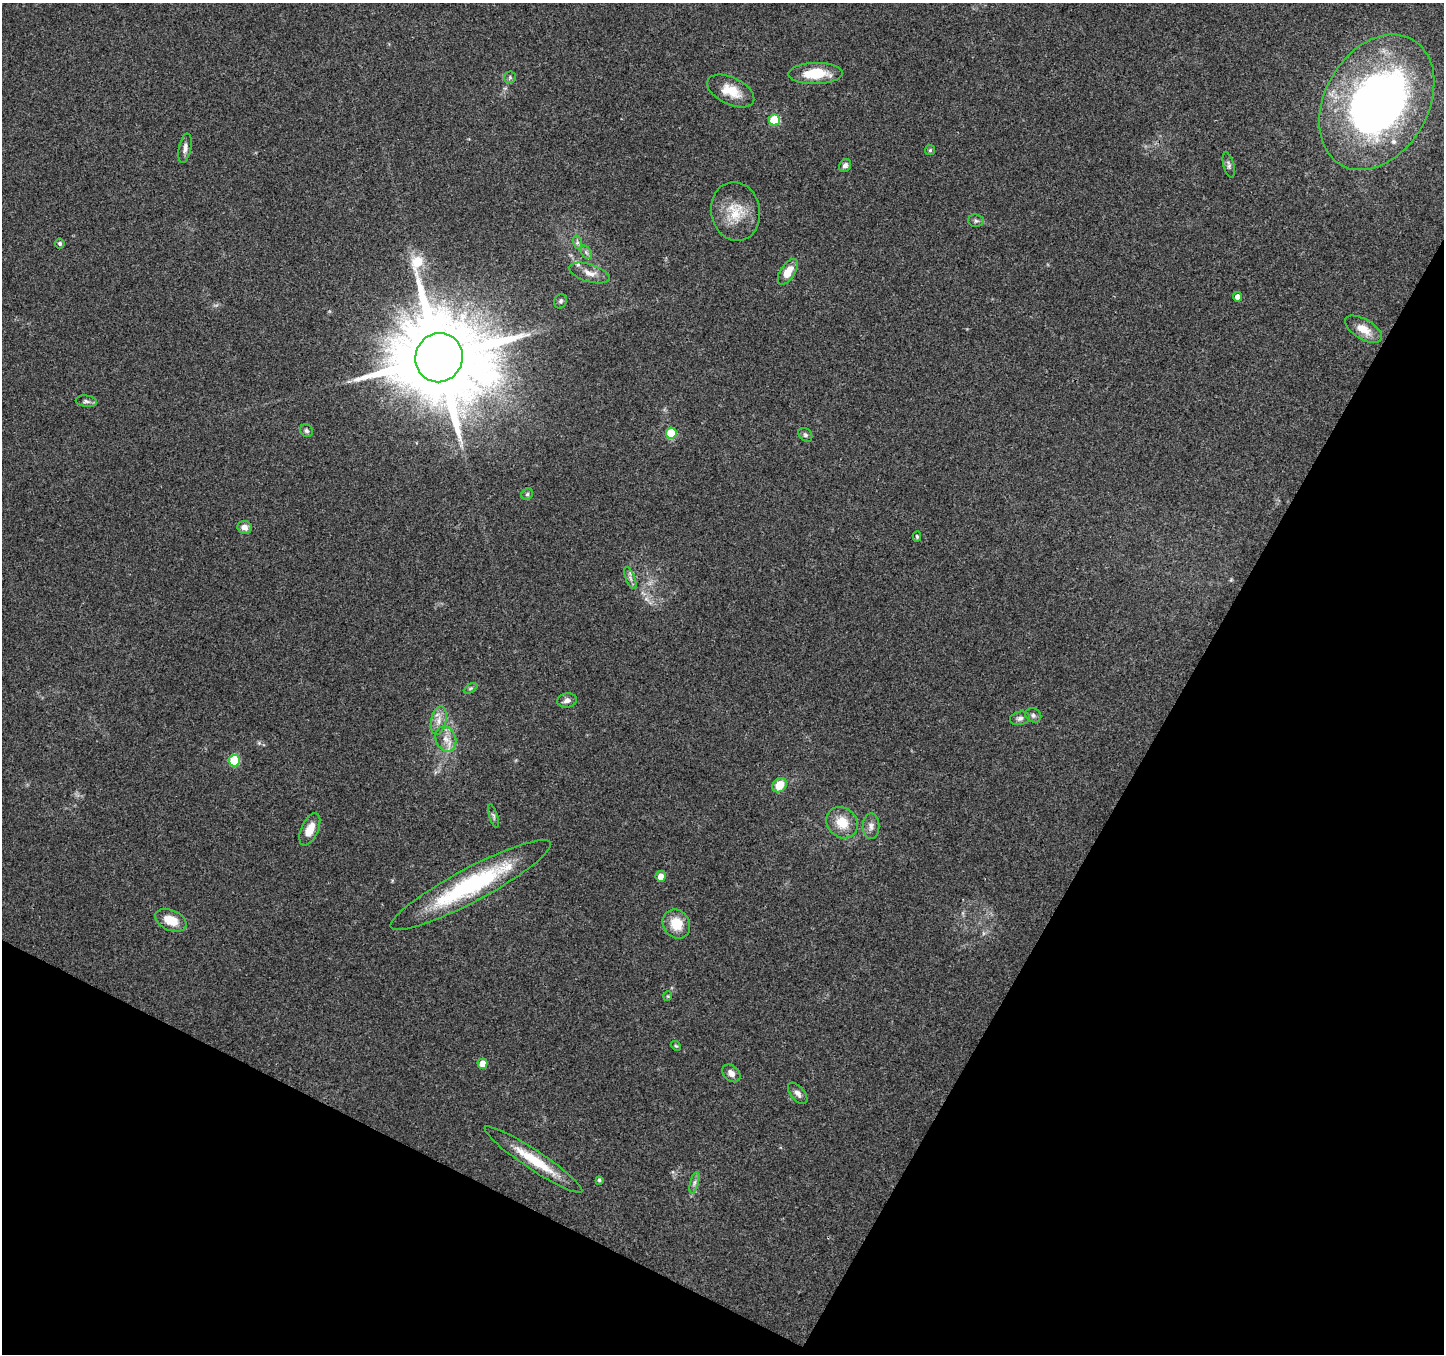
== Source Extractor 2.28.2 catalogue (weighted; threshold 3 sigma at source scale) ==
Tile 15 of 4 x 4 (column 3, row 4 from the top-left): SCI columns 2885-4326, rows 199-1550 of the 5776 x 5870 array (HDU 1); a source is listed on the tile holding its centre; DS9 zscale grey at full resolution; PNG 1446 x 1356 px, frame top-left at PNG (2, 3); each listed source drawn as its Kron ellipse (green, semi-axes under 4 px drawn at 4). Shown black and unused: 27% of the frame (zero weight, under 3 of 4 exposures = <1% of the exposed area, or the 3 px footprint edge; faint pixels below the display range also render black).
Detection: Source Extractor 2.28.2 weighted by HDU 2 'WHT'; one run over the whole footprint, this tile lists its part. Background 0.0518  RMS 0.0036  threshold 0.0162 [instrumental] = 3 sigma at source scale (4.5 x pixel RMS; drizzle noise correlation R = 1.50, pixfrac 1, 0.0396/0.0396 arcsec/px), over >= 5 px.
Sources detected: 55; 1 inside a brighter object's white glare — neither listed nor drawn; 2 inside a brighter listed object's ellipse — not listed separately; the other 52 listed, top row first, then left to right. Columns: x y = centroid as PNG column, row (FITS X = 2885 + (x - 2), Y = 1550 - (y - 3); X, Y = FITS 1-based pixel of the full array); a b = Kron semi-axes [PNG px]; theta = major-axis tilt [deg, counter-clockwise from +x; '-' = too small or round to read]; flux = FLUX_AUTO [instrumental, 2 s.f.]
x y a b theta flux
815 74 27 10 1 11
510 77 6 6 - 0.67
731 91 25 13 -26 7.3
1377 102 72 51 60 190
775 120 5 5 - 18
185 148 15 6 79 1.8
930 150 5 5 - 0.55
845 165 7 5 54 1.3
1229 165 13 5 -75 1.1
736 211 29 24 -79 11
976 221 8 6 -4 0.95
577 242 7 4 -73 0.75
60 244 5 4 - 0.73
586 252 7 4 -56 0.87
788 272 14 7 56 5.5
589 273 21 8 -17 3.3
1237 297 5 4 - 1.8
561 301 7 6 - 0.85
1363 329 20 10 -31 5.5
439 358 25 23 65 7300
86 401 10 5 -6 1.1
306 431 7 6 - 0.88
671 433 5 5 - 12
805 435 8 6 -45 0.89
527 494 6 5 - 0.67
245 527 7 6 - 2.4
917 537 5 4 - 0.6
630 578 12 4 -68 1.4
471 688 7 4 31 0.63
567 700 9 7 9 1.5
1033 715 8 7 - 1.1
1020 718 10 6 10 1.3
439 720 14 7 78 3
446 739 13 10 -67 3.6
234 761 6 5 - 18
779 785 8 6 43 7.1
493 816 12 4 -74 0.84
842 823 17 14 -46 7.5
871 826 13 8 90 2.1
310 829 17 8 65 5.1
661 876 5 5 - 3.4
471 885 90 17 28 47
171 920 16 10 -24 6.5
676 924 15 13 -59 7.7
668 996 5 3 - 0.3
676 1046 5 4 - 0.44
482 1064 5 5 - 4.7
731 1073 10 7 -43 2.4
798 1093 12 7 -50 1.9
533 1160 58 9 -34 13
599 1180 4 4 - 0.66
694 1183 11 3 75 1.1
Overlapping masked pixels (flux is a lower limit): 1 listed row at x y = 439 358